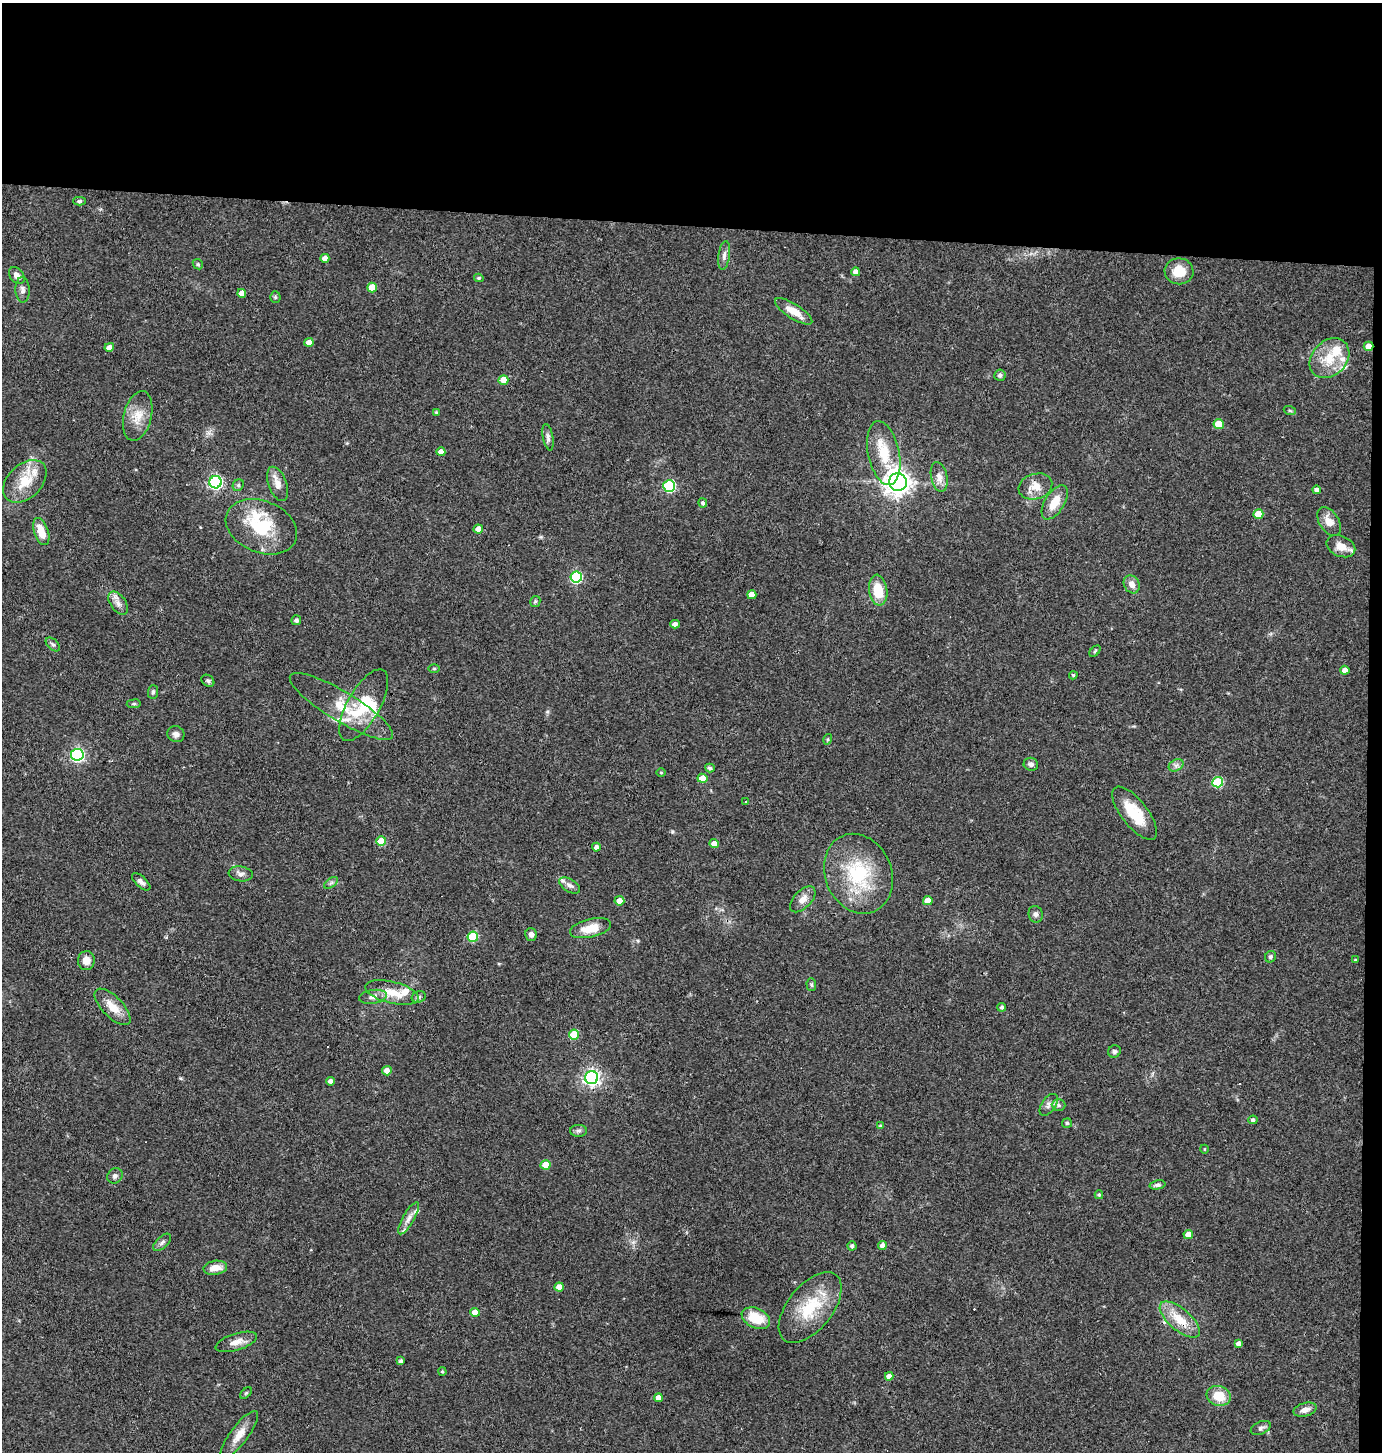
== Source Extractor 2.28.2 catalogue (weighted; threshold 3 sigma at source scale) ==
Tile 3 of 3 x 3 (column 3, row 1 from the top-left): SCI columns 2900-4279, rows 2902-4351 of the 4378 x 4351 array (HDU 1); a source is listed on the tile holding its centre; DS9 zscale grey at full resolution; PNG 1384 x 1454 px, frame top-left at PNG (2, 3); each listed source drawn as its Kron ellipse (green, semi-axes under 4 px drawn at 4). Shown black and unused: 16% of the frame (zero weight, under 3 of 4 exposures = <1% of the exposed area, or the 3 px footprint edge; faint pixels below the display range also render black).
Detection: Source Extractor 2.28.2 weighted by HDU 2 'WHT'; one run over the whole footprint, this tile lists its part. Background 0.0726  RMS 0.0056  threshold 0.0253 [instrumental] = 3 sigma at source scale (4.5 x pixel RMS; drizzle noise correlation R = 1.50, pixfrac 1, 0.05/0.05 arcsec/px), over >= 5 px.
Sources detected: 148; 1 inside a brighter object's white glare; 3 cosmic-ray / hot-pixel residue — neither listed nor drawn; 10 inside a brighter listed object's ellipse — not listed separately; the other 134 listed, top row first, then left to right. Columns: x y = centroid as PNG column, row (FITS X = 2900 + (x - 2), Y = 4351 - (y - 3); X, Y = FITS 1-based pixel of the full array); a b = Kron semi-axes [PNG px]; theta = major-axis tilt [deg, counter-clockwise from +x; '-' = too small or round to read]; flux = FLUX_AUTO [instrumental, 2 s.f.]
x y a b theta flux
79 201 6 4 0 1
724 256 14 6 81 2.5
325 258 4 4 - 3.5
198 264 5 4 - 0.86
1179 271 14 13 - 11
856 272 4 4 - 2.9
17 275 9 6 -53 3.5
479 278 5 4 - 0.93
372 287 5 5 - 8.6
23 290 12 7 -87 2.5
242 293 4 4 - 3.7
275 297 5 5 - 0.84
794 311 21 7 -33 8.5
309 342 4 4 - 4.8
1368 346 5 4 - 5.4
109 347 5 4 - 3
1329 358 22 17 45 15
1000 375 5 5 - 1.4
503 380 5 5 - 7.4
1290 411 6 4 -19 0.77
436 412 4 4 - 0.57
138 416 25 14 76 9.9
1219 424 5 5 - 13
548 437 13 5 -79 2.1
441 452 4 4 - 3.8
884 453 32 15 -78 17
939 477 15 8 -78 4.3
25 481 25 17 44 15
215 482 6 6 - 110
898 482 9 9 - 500
278 484 18 9 -70 4.6
238 485 6 5 - 1
669 486 6 6 - 55
1035 486 17 12 17 8.5
1317 490 4 4 - 2.1
1055 502 19 9 58 10
703 503 4 4 - 1.5
1258 514 5 5 - 12
1329 521 16 9 -57 5.8
261 527 37 26 -22 31
478 529 4 4 - 5
41 531 14 7 -71 8.4
1341 546 15 10 -24 5.7
576 577 6 5 - 51
1132 584 9 7 -61 3.8
878 590 15 9 -83 14
752 595 4 4 - 6.7
535 601 5 5 - 0.81
118 603 13 7 -55 3.5
296 620 5 4 - 1.6
675 624 5 4 - 2.8
53 644 8 5 -44 1.3
1095 651 6 4 46 0.8
434 669 6 4 1 0.7
1345 670 4 4 - 3.6
1073 675 4 3 - 0.83
208 681 7 5 -41 1.3
153 692 7 5 89 1.2
134 704 7 3 8 0.68
364 705 40 16 60 23
341 706 59 15 -31 21
176 734 8 8 - 2.4
828 739 5 3 - 0.56
77 755 6 6 - 110
1031 764 7 6 - 1.9
1176 765 8 5 30 1.8
710 768 5 3 - 1
661 772 4 3 - 0.5
702 778 5 4 - 7.7
1218 782 5 5 - 35
746 802 3 2 - 0.91
1135 813 32 13 -52 17
381 841 5 5 - 11
714 844 5 4 - 4.3
596 847 4 4 - 2.2
241 874 12 7 -8 2.6
858 874 41 33 -67 43
141 882 11 5 -43 2.1
331 883 8 4 36 1.2
569 885 11 6 -32 2.5
803 899 16 8 46 4.8
619 901 5 4 - 5.2
928 901 5 4 - 6.9
1036 914 8 7 - 2
590 928 21 9 13 11
531 934 6 5 - 2.1
473 937 5 5 - 28
1270 957 6 5 - 1.2
1355 960 3 2 - 0.53
86 961 9 8 - 4.2
811 985 6 5 - 1
392 993 27 10 -13 11
373 997 14 7 9 3.1
419 997 7 5 21 1.2
113 1007 23 10 -45 8.7
1002 1007 4 4 - 1.1
574 1034 5 5 - 16
1114 1051 6 6 - 1.3
387 1071 5 4 - 4.1
592 1078 6 6 - 190
330 1081 4 4 - 2.2
1049 1105 12 7 55 2.5
1059 1105 7 6 - 1.5
1253 1120 4 4 - 1.4
1067 1123 5 5 - 0.83
881 1126 4 4 - 0.81
579 1131 8 6 0 1.5
1204 1149 4 3 - 0.42
546 1165 5 4 - 9
115 1176 8 7 - 1.8
1157 1185 8 4 12 1.4
1099 1195 4 4 - 0.78
409 1218 18 5 61 3.6
1188 1234 4 4 - 4.5
162 1242 11 5 43 1.7
882 1245 4 4 - 3.6
852 1246 4 4 - 1.6
215 1268 12 7 10 6.5
559 1287 4 4 - 4.7
810 1308 42 22 51 27
475 1312 4 4 - 5.5
756 1318 15 9 -24 15
1180 1320 25 11 -40 13
236 1342 21 8 17 4.9
1238 1344 4 4 - 2.2
401 1361 4 3 - 1.4
442 1371 4 3 - 0.74
889 1376 4 4 - 3.4
246 1393 7 4 44 0.75
1219 1396 12 10 -17 10
658 1398 4 4 - 4.2
1305 1410 12 6 16 3.6
1261 1428 10 6 23 1.8
239 1435 29 9 53 7.3
Overlapping masked pixels (flux is a lower limit): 2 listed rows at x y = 1368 346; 1180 1320